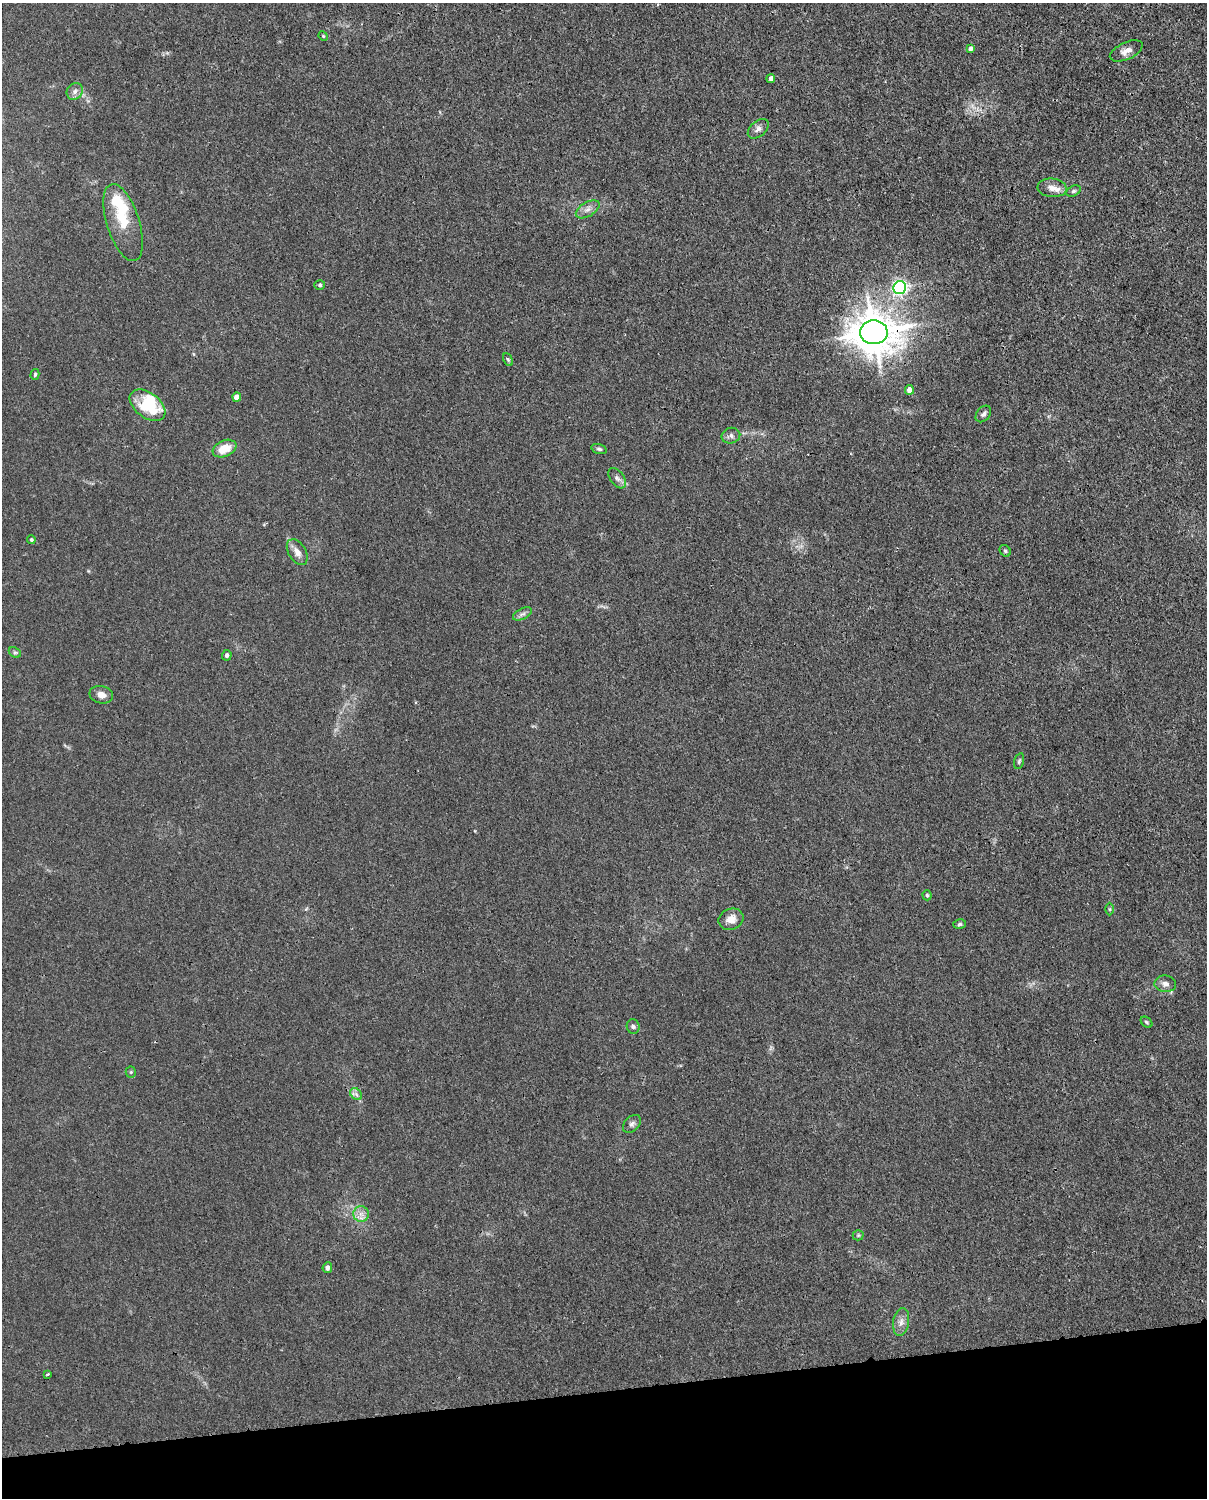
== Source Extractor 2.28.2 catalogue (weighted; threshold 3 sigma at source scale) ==
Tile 10 of 4 x 3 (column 2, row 3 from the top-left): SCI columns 1297-2501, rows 265-1760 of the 5001 x 4906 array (HDU 1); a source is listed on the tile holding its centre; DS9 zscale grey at full resolution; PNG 1209 x 1500 px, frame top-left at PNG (2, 3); each listed source drawn as its Kron ellipse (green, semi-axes under 4 px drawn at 4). Shown black and unused: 7% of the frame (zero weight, under 3 of 4 exposures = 7% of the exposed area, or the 3 px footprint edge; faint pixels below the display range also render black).
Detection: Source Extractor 2.28.2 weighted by HDU 2 'WHT'; one run over the whole footprint, this tile lists its part. Background 0.0269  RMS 0.0028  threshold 0.0128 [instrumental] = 3 sigma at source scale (4.5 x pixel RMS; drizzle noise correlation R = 1.50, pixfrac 1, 0.05/0.05 arcsec/px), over >= 5 px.
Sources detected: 49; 2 inside a brighter object's white glare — neither listed nor drawn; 1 inside a brighter listed object's ellipse — not listed separately; the other 46 listed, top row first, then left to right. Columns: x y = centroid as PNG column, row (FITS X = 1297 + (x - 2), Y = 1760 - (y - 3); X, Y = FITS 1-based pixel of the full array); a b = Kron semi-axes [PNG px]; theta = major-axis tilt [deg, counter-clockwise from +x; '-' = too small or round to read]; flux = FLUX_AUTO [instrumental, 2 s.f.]
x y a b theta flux
323 36 5 4 - 0.3
970 49 4 4 - 1
1126 51 17 8 24 2.1
771 78 4 4 - 1.2
75 91 9 7 49 1.3
758 129 12 7 42 1.3
1052 188 14 9 -5 2.3
1073 191 7 5 27 0.57
588 209 13 7 31 1.7
123 223 40 16 -72 8.8
320 285 5 4 - 0.45
900 288 6 6 - 80
874 332 14 12 -2 850
508 359 6 4 -62 0.41
35 374 5 4 - 0.43
909 390 5 4 - 1.7
237 397 4 4 - 2.3
147 405 20 12 -37 13
983 414 9 6 50 0.95
731 436 9 8 - 1.1
225 449 12 8 23 4.8
599 449 8 4 -15 0.58
617 478 11 6 -53 1.1
31 540 4 4 - 0.43
1005 551 6 5 - 0.47
297 552 14 8 -59 2
522 614 10 5 26 0.96
15 652 6 5 - 0.49
227 655 5 4 - 0.77
101 695 12 8 -13 2
1019 761 8 5 75 0.53
927 895 5 4 - 0.46
1110 909 6 4 -89 0.44
731 919 13 10 22 2.7
960 924 6 4 15 0.5
1165 984 11 8 -7 1.4
1147 1022 6 4 -41 0.45
633 1027 7 6 - 0.66
131 1072 5 5 - 0.43
356 1094 7 5 -45 0.77
632 1124 10 7 45 0.96
361 1214 8 8 - 1.6
858 1235 5 5 - 0.42
327 1268 5 4 - 1.1
901 1322 14 8 80 1.8
48 1374 4 2 - 0.61
Overlapping masked pixels (flux is a lower limit): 1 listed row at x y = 874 332